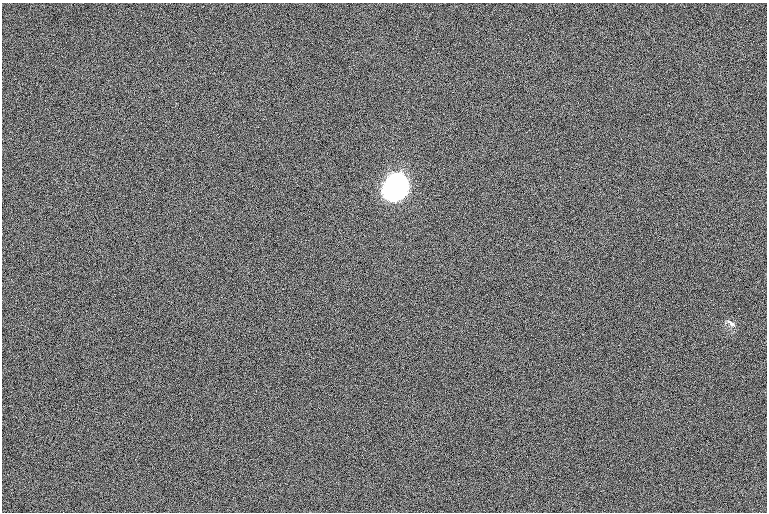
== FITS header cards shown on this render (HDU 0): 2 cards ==
NAXIS1  =                 1530 /
NAXIS2  =                 1020 /

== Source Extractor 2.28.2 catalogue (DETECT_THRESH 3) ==
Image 1530 x 1020 px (HDU 0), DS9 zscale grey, zoomed out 1/2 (1 PNG px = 2 x 2 image px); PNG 769 x 514 px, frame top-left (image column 2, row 1019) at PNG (2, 3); no overlay
Background 103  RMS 8.8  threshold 26.5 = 3 sigma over >= 5 px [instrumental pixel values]
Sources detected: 3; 1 cannot appear on this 1/2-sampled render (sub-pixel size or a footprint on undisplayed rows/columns) and is not listed; the other 2 listed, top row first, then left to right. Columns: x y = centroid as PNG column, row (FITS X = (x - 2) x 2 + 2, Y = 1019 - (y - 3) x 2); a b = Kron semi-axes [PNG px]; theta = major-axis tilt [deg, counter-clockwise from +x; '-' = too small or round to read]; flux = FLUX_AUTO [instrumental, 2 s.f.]
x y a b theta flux
397 186 15 14 - 3.4e+06
731 323 13 5 -34 8.9e+03
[1 sub-pixel or undisplayed-footprint detection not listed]